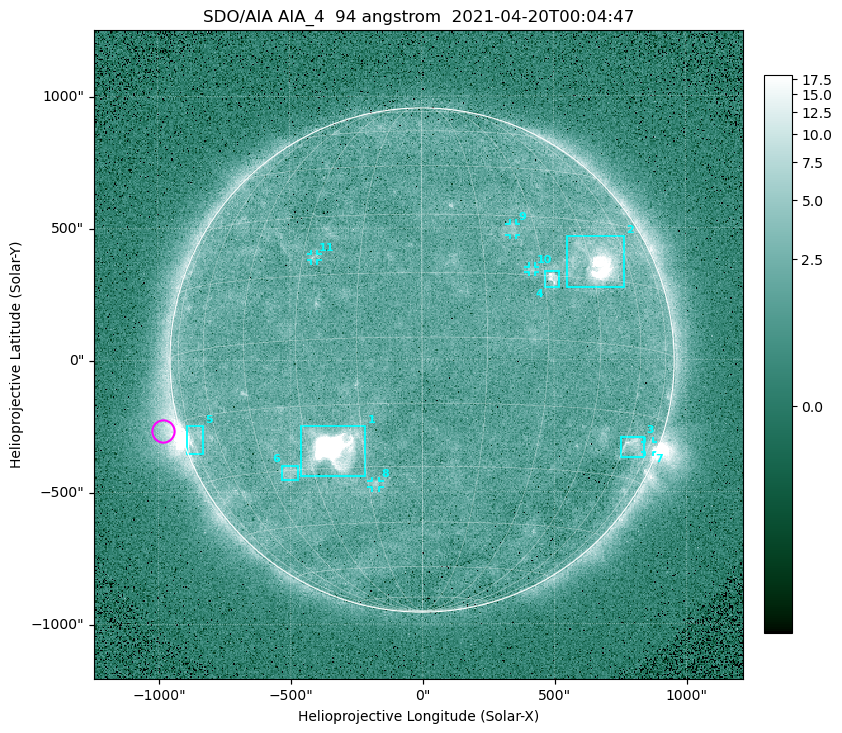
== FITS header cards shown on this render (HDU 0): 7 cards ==
TELESCOP= 'SDO/AIA '
INSTRUME= 'AIA_4   '
WAVELNTH=                   94
WAVEUNIT= 'angstrom'
DATE-OBS= '2021-04-20T00:04:47.12'
CTYPE1  = 'HPLN-TAN'
CTYPE2  = 'HPLT-TAN'

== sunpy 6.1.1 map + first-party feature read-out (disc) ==
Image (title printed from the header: SDO/AIA AIA_4  94 angstrom  2021-04-20T00:04:47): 512 x 512 px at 4.8 arcsec/px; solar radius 955 arcsec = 199 px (full disc in frame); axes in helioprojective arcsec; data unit not stated in the header (colour bar unlabelled)
Orientation: roll -0.138 deg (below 1 deg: not rotated)
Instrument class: DISC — disc imager (sunpy class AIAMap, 94 A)
Bright regions (active regions / flare kernels): reference = the median radial profile (limb darkening/brightening removed); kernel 5 px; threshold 5 sigma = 2.52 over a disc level ~1.76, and >= 1.15x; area >= 9 px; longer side >= 5 px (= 24 arcsec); searched inside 0.97 R_sun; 11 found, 11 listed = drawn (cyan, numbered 1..; 5 of them under ~33 arcsec drawn as corner ticks so the feature stays visible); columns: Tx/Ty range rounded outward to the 10 arcsec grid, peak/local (2 s.f.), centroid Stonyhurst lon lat
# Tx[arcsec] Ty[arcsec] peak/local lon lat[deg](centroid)
1 -460..-210 -440..-250 1067 -23 -25
2 550..770 270..470 49 +48 +20
3 750..840 -370..-290 4.3 +65 -22
4 460..520 270..340 6.9 +32 +14
5 -900..-830 -360..-250 6.5 -72 -19
6 -540..-470 -450..-400 3 -38 -30
7 840..880 -350..-310 2.9 +75 -22
8 -190..-160 -480..-450 3.2 -13 -34
9 330..360 470..520 2.7 +24 +26
10 400..430 330..360 2.8 +27 +16
11 -420..-390 380..410 2.7 -27 +19
Off-limb structures (1.02-1.3 R_sun): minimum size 50 px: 9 found; the strongest spans PA ~90..115 deg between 1.02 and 1.2 R_sun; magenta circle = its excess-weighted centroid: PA ~105 deg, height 1.06 R_sun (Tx ~-980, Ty ~-270 arcsec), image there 4.9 x the reference